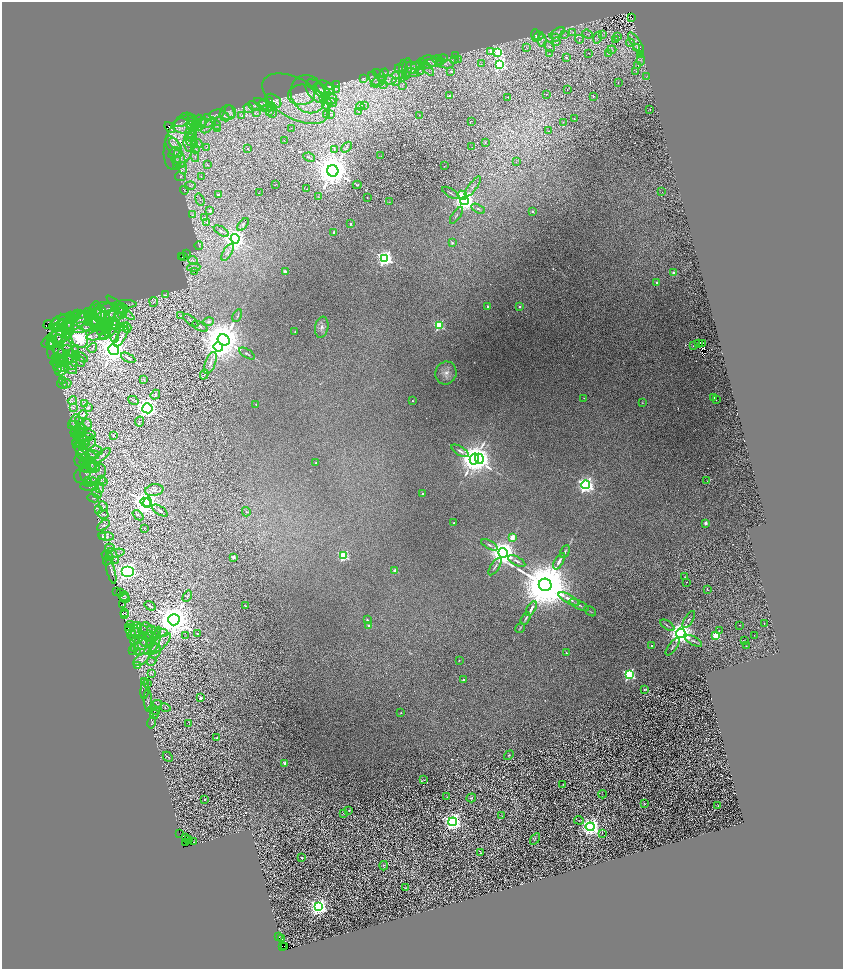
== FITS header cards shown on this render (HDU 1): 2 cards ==
NAXIS1  =                 1681
NAXIS2  =                 1933

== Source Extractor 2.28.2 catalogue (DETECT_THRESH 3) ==
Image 1681 x 1933 px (HDU 1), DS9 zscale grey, zoomed out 1/2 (1 PNG px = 2 x 2 image px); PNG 845 x 971 px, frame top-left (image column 1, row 1933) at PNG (2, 2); each listed source drawn as its Kron ellipse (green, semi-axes under 4 px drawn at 4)
Background 0.234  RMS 0.031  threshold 0.0916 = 3 sigma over >= 5 px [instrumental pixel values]
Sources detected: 862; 162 cannot appear on this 1/2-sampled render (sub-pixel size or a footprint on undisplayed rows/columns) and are neither listed nor drawn; of the other 700, the 500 brightest by FLUX_AUTO listed and drawn (200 fainter detections omitted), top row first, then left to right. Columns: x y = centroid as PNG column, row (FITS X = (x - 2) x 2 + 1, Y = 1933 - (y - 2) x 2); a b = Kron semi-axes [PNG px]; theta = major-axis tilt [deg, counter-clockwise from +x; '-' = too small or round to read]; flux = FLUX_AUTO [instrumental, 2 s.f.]
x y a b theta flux
631 17 2 1 - 17
573 32 3 2 - 4.8
557 33 8 4 30 20
587 34 6 2 -20 5.9
564 35 2 1 - 6.9
602 35 4 2 - 3.8
536 36 6 2 -83 6.9
539 36 5 3 - 8.2
617 36 4 2 - 5
556 38 2 1 - 69
598 38 6 3 73 8.3
579 39 4 1 - 3.7
542 40 6 3 89 14
615 40 2 2 - 9.8
556 42 3 2 - 7.9
630 43 4 2 - 5.2
636 43 13 5 -56 25
526 47 2 2 - 3.8
549 47 6 4 -43 11
637 47 3 2 - 13
612 50 4 2 - 6.1
490 51 3 3 - 24
498 52 4 4 - 720
588 53 2 1 - 20
608 53 2 2 - 12
549 54 2 2 - 23
641 54 2 2 - 31
456 56 3 2 - 3.2
566 57 2 1 - 540
443 58 4 2 - 3.9
438 60 6 4 -19 12
455 60 3 2 - 4.7
458 60 3 2 - 3.6
641 60 5 2 - 5.5
428 62 8 6 1 22
435 63 9 4 -1 23
445 64 9 3 -7 14
481 64 3 3 - 5
500 64 4 4 - 1300
638 65 3 3 - 6.8
418 66 7 3 14 14
426 67 11 4 -48 29
411 68 6 5 - 19
399 69 4 2 - 3.7
407 69 11 5 85 23
420 70 6 4 56 15
403 71 11 3 86 16
451 71 4 4 - 13
636 71 4 2 - 3.4
384 73 5 3 - 8.9
411 73 8 2 0 12
380 75 8 4 -37 15
398 75 6 3 -1 15
406 75 3 2 - 12
647 77 3 2 - 3.2
363 79 4 2 - 3.4
374 79 8 5 -58 16
387 80 9 4 -5 27
396 81 4 3 - 18
378 82 8 5 24 24
618 83 2 1 - 8.7
383 84 3 2 - 3.5
336 85 2 2 - 7.3
330 86 3 2 - 22
402 86 3 3 - 4.2
325 88 10 6 -27 17
337 89 3 2 - 13
567 90 2 1 - 22
316 91 14 8 -50 50
322 91 9 5 -40 29
308 94 19 17 -62 140
546 94 2 1 - 5.6
301 95 13 10 3 56
449 95 3 2 - 73
593 96 2 2 - 10
507 97 2 2 - 9.9
330 98 8 6 -25 29
296 99 37 20 -30 300
323 99 3 2 - 5.7
273 101 9 6 -34 26
266 102 7 4 19 16
331 102 6 2 -32 5.2
327 103 6 4 80 19
262 104 8 3 -32 10
364 105 2 1 - 4.1
254 106 7 3 -21 10
360 106 4 1 - 3.6
269 107 7 3 23 16
248 108 5 3 - 8.1
650 110 2 1 - 84
230 112 7 2 -67 4.4
270 112 3 2 - 4.2
359 112 2 1 - 5.5
228 113 8 7 - 17
257 113 3 3 - 6.5
273 113 4 3 - 5.5
217 114 7 3 12 8.1
330 114 3 2 - 3.6
326 115 2 2 - 89
419 115 2 1 - 8
224 116 5 3 - 11
242 116 2 2 - 60
208 118 4 3 - 6.3
574 119 2 1 - 16
192 120 6 4 -75 12
198 120 5 4 - 11
471 121 2 1 - 16
563 122 3 3 - 3.6
181 123 7 2 11 6.1
206 123 6 4 -11 17
186 124 13 8 14 58
192 124 7 4 74 22
201 124 7 4 60 21
196 125 5 4 - 15
216 125 5 3 - 7.4
194 126 9 3 -13 20
208 126 9 3 45 16
170 127 6 4 -52 600
291 128 2 1 - 5.8
217 129 2 2 - 14
548 131 4 2 - 8.4
190 133 5 5 - 18
191 138 4 2 - 6.4
284 140 2 1 - 17
180 141 30 15 73 180
191 142 5 1 - 5.1
485 142 2 2 - 3.1
197 143 6 1 -28 4.2
175 144 7 3 -45 26
188 144 8 3 -82 20
195 145 3 2 - 4.4
174 147 12 6 -59 44
346 147 6 3 46 6.6
472 147 2 1 - 7.3
206 148 4 3 - 3.1
195 149 4 3 - 8.6
248 149 2 1 - 3.7
334 149 2 2 - 4.9
174 153 6 4 40 16
381 156 2 1 - 3.5
195 157 5 1 - 4.2
309 157 6 2 -26 5.8
180 158 9 5 -68 38
177 161 5 3 - 9.1
516 162 2 1 - 3.6
177 165 2 1 - 210
207 165 2 1 - 14
444 166 2 2 - 83
183 168 6 3 -81 11
333 171 6 5 - 23000
180 177 5 3 - 8.2
201 177 2 1 - 99
275 185 2 1 - 55
357 185 4 2 - 5.3
190 186 5 2 - 6.2
473 187 12 3 53 15
307 189 2 1 - 16
184 190 4 3 - 5.6
662 192 2 1 - 7.9
259 193 2 1 - 16
451 193 10 2 -30 7.7
218 195 2 2 - 24
462 195 5 4 - 120
318 197 4 3 - 4.7
367 198 2 2 - 5.2
200 200 6 2 -70 4.9
464 201 4 4 - 5900
389 202 4 2 - 3.5
478 209 7 3 -29 9
210 210 3 2 - 12
532 211 2 2 - 30
193 215 4 2 - 4.2
456 215 10 3 55 9.7
205 217 3 3 - 8.9
207 222 2 2 - 94
243 224 7 3 52 9.7
350 224 2 2 - 25
221 231 8 3 -32 8.7
334 232 2 2 - 28
235 239 4 4 - 5400
452 243 4 3 - 9.4
199 245 4 3 - 4.6
227 252 9 4 59 18
187 253 2 1 - 8
181 257 3 2 - 12
183 257 2 1 - 380
385 258 4 4 - 2600
193 261 5 4 - 14
194 267 7 2 5 5.8
194 271 2 1 - 15
285 272 2 2 - 82
674 273 2 2 - 86
657 282 2 2 - 16
165 295 3 2 - 3.9
154 302 5 3 - 4.5
124 304 12 3 3 14
488 306 2 2 - 37
519 306 2 2 - 11
108 308 10 4 5 18
120 308 18 3 -41 21
123 308 6 4 -50 11
105 311 12 8 -7 48
121 312 7 5 -74 20
102 313 7 5 -59 20
116 313 9 7 66 32
110 314 7 4 28 19
80 315 4 3 - 4.1
90 315 11 4 74 24
95 315 14 6 83 41
98 315 7 6 - 29
84 316 10 4 43 22
117 316 4 1 - 3.3
180 316 4 2 - 3.2
237 316 7 2 63 4.9
74 317 6 4 29 9
103 317 7 6 - 23
71 318 6 4 90 8.5
79 318 8 7 - 26
63 320 11 5 17 26
95 321 8 4 -43 23
191 321 9 3 -38 7.3
59 322 11 6 33 11
83 322 17 9 21 91
104 322 4 3 - 6.6
209 322 5 4 - 16
114 323 6 2 81 6.6
48 324 5 1 - 110
63 324 5 3 - 14
69 324 8 2 37 13
96 324 9 4 -34 29
100 324 9 5 -24 32
66 325 11 5 -57 36
91 325 10 5 27 40
105 325 6 3 20 12
439 325 3 3 - 480
108 326 8 3 64 11
114 326 7 4 8 11
124 326 4 3 - 6.5
200 326 8 4 -29 12
127 327 5 3 - 8.8
322 327 10 6 79 32
58 328 7 3 -11 17
121 328 4 3 - 5.5
102 329 7 3 62 12
111 331 7 3 46 14
295 331 4 3 - 5.2
64 332 12 7 67 53
59 333 14 7 80 72
66 335 5 4 - 17
98 335 12 4 14 31
105 335 6 3 48 11
114 336 7 3 -79 11
121 337 11 4 58 23
80 338 10 8 -73 940
53 339 13 6 31 30
59 340 6 3 -75 13
224 340 6 5 - 20000
51 343 7 4 88 12
55 343 17 6 74 47
702 343 3 1 - 4.3
698 344 3 2 - 40
61 346 13 10 -38 78
693 346 2 1 - 3.8
218 347 5 4 - 5300
92 348 5 2 - 13
114 350 5 5 - 12000
69 351 7 3 -47 11
67 354 4 3 - 6
247 354 9 3 -32 8.8
71 355 11 5 52 27
61 356 11 5 -62 33
76 356 5 3 - 6.6
82 357 7 4 -32 12
55 358 4 4 - 7.8
59 358 5 4 - 11
128 358 8 2 -28 11
69 360 3 2 - 3.7
80 361 5 2 - 5.6
61 362 8 3 -15 13
56 363 5 3 - 5.1
210 363 12 5 69 24
72 365 4 3 - 8
58 366 7 4 -83 14
61 366 8 4 -20 18
70 369 7 3 -33 9.8
61 370 6 4 28 17
446 373 11 10 - 50
204 374 5 2 - 5.3
62 380 2 2 - 3.3
144 380 3 2 - 3.3
67 383 5 3 - 8.9
62 384 6 3 -29 5.3
155 395 5 2 - 5.1
714 397 2 1 - 12
584 398 3 2 - 3.1
133 400 5 2 - 5.7
716 400 2 2 - 42
72 401 5 2 - 3.8
413 401 2 2 - 4.7
642 403 3 3 - 3.9
84 404 4 3 - 4
256 404 2 2 - 7.6
73 407 4 2 - 3.5
88 408 4 3 - 8.9
147 408 5 5 - 4000
83 415 4 3 - 8.1
78 420 4 3 - 5.2
74 421 8 4 57 9.8
140 421 5 3 - 5.1
87 424 5 4 - 8.1
79 427 9 4 -27 20
74 431 3 3 - 4.3
80 432 5 4 - 11
75 433 4 2 - 5.3
87 433 8 4 -13 18
77 435 3 2 - 3.9
80 435 9 6 -75 32
113 436 2 2 - 15
85 437 8 3 -1 17
84 440 6 4 3 16
77 442 5 2 - 5.6
80 443 6 3 -82 13
82 444 7 3 -2 18
89 444 8 5 35 23
81 449 12 5 -50 37
97 450 6 2 -30 8.4
460 451 10 3 -31 18
92 455 7 4 5 18
83 456 8 4 -36 22
102 456 10 4 40 13
474 459 5 4 - 13000
479 459 5 4 - 3600
83 461 8 7 - 28
89 462 10 4 -45 32
316 463 2 2 - 6.6
91 464 7 4 -88 18
88 465 9 4 -27 23
95 466 5 3 - 12
86 468 5 4 - 11
90 468 10 5 -3 27
86 472 10 5 81 20
90 473 17 9 19 61
101 480 4 2 - 3.7
87 481 4 3 - 5.2
103 481 3 2 - 4.5
707 481 2 1 - 18
91 482 7 3 21 12
586 485 4 4 - 2800
90 487 9 4 0 14
99 489 4 2 - 5.5
154 490 9 6 10 15
97 493 6 3 -53 9.8
423 494 2 2 - 4.8
93 498 6 2 -11 4.3
146 502 6 4 -23 5000
147 503 5 3 - 5100
103 506 5 2 - 6.2
98 510 3 3 - 3.3
160 510 8 3 -33 12
246 512 5 3 - 4.9
103 514 5 2 - 4.1
138 515 6 2 -40 7.1
454 523 2 2 - 6.5
706 523 2 2 - 58
103 525 7 3 37 6.9
144 528 3 2 - 3.1
106 536 8 4 -9 8.7
102 537 3 2 - 21
512 537 4 2 - 130
489 545 9 3 -29 13
110 548 5 2 - 5.7
565 551 7 3 62 9.8
115 553 9 4 14 21
503 553 5 4 - 10000
108 556 6 2 -22 3.9
113 556 9 4 -63 21
344 556 3 3 - 540
233 557 2 2 - 57
108 559 7 2 58 9.8
517 561 9 3 -28 14
559 561 9 3 59 23
495 567 10 3 56 13
395 570 2 2 - 85
111 571 13 3 -75 36
127 571 6 5 - 3200
685 577 2 2 - 6.3
687 582 2 1 - 36
545 585 6 6 - 72000
707 589 2 1 - 56
117 591 2 1 - 14
121 592 3 2 - 3.1
124 596 5 3 - 8.5
187 596 6 2 58 4.6
125 598 5 2 - 4.7
569 599 12 4 -27 35
123 605 3 1 - 30
579 605 10 3 -26 16
150 606 6 1 -34 6.9
245 606 3 2 - 4.7
531 609 8 2 59 22
590 611 6 2 -35 5.6
124 613 2 1 - 8.4
124 614 2 1 - 25
526 618 7 2 60 8.2
174 620 6 5 - 22000
367 620 2 2 - 16
689 620 10 3 58 11
764 623 2 1 - 170
131 624 3 2 - 4.7
138 625 4 3 - 5.1
667 625 8 2 -34 8.5
740 625 2 1 - 130
369 626 2 2 - 22
128 627 2 1 - 4.3
520 628 5 2 - 5.5
131 631 6 2 -46 7
135 631 8 4 -72 19
147 631 9 5 -72 22
719 631 2 1 - 6.2
153 632 7 5 -60 14
146 633 12 3 -48 18
162 633 6 3 2 11
681 633 4 4 - 9000
198 634 4 2 - 6.6
132 635 4 2 - 6.1
754 635 2 1 - 3.9
143 636 3 2 - 3.6
185 636 3 2 - 3.1
716 636 3 3 - 320
137 639 5 2 - 5.1
143 639 8 3 -75 11
156 639 13 4 77 27
134 640 5 2 - 4.7
694 641 9 3 -28 15
745 641 2 1 - 27
140 643 7 6 - 21
160 644 14 5 43 32
652 646 2 2 - 13
746 646 2 1 - 4.3
673 647 10 3 53 12
134 648 4 2 - 5.2
151 649 8 4 39 15
132 651 2 1 - 5.9
155 651 8 5 67 18
137 652 3 2 - 3.9
566 653 2 2 - 6.9
141 660 9 4 33 22
459 660 2 2 - 4.2
151 661 5 3 - 5.7
138 665 4 3 - 5
151 673 3 2 - 3.7
629 675 4 3 - 1100
463 680 2 2 - 22
144 681 3 2 - 4
148 684 3 2 - 3.1
145 690 9 2 82 11
644 690 3 2 - 4.6
201 698 2 2 - 40
148 700 11 2 -87 9.4
157 704 5 2 - 4.3
165 708 5 2 - 5.4
154 710 6 4 -28 16
401 713 2 2 - 3.6
154 714 4 3 - 6.3
152 723 6 2 76 4.5
189 724 3 3 - 3.9
217 737 3 3 - 4.7
509 755 5 3 - 5.1
168 757 6 2 -45 3.9
284 763 2 2 - 53
423 780 3 2 - 3.6
563 785 2 2 - 3.2
602 794 4 2 - 3.1
447 797 3 1 - 4.2
471 798 5 3 - 6.7
204 800 2 2 - 10
644 804 3 3 - 4.6
718 806 2 2 - 5.1
349 810 3 3 - 8
343 813 4 2 - 3.1
502 816 3 2 - 3.7
579 820 5 2 - 4.8
453 822 4 4 - 3900
590 827 4 4 - 4400
602 833 2 1 - 3.3
180 834 2 2 - 17
186 838 2 1 - 14
535 839 6 3 55 4.6
189 840 2 1 - 7.5
193 842 2 1 - 23
185 843 3 1 - 65
480 853 4 2 - 7.9
302 858 2 2 - 13
384 866 4 3 - 7.1
406 888 3 2 - 3.2
319 907 4 4 - 3900
279 937 2 1 - 12
281 938 2 1 - 22
282 946 2 1 - 17
284 946 2 1 - 14
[200 fainter detections neither listed nor drawn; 162 sub-pixel or undisplayed-footprint detections neither listed nor drawn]